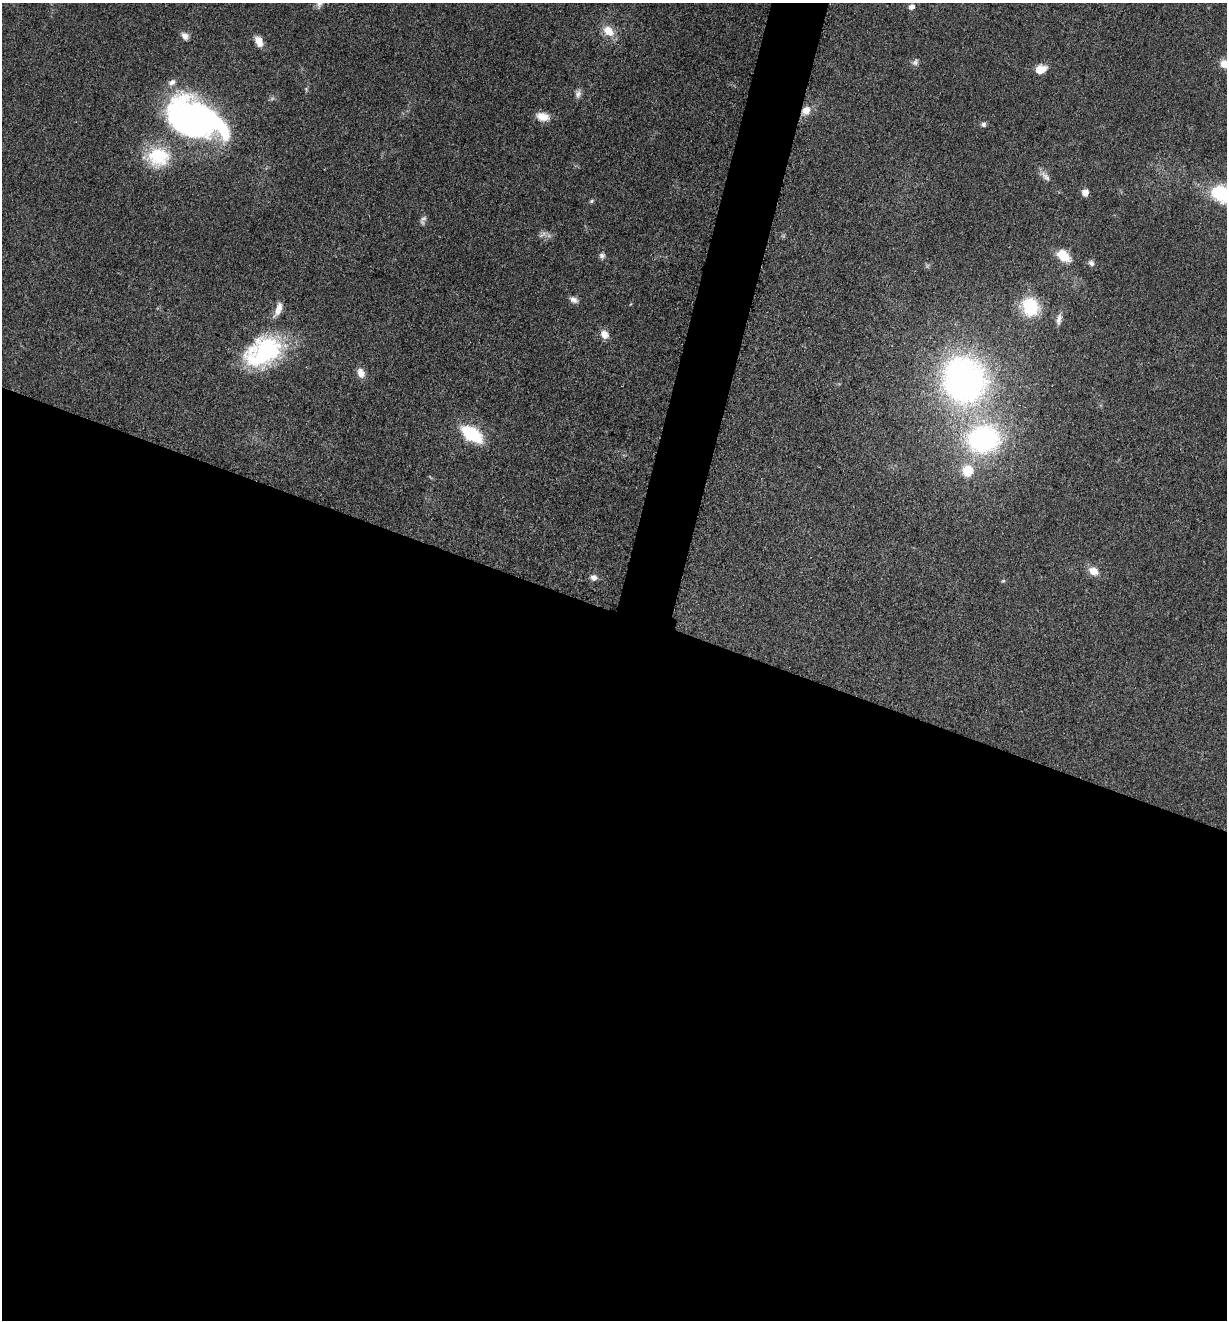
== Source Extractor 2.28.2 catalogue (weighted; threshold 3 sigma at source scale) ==
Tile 14 of 4 x 4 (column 2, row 4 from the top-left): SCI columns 1490-2714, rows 12-1329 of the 5306 x 5294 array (HDU 1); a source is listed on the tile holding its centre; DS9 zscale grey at full resolution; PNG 1229 x 1322 px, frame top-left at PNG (2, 3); no overlay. Shown black and unused: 56% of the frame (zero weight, under 3 of 5 exposures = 1% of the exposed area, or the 3 px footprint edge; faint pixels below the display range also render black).
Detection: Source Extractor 2.28.2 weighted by HDU 2 'WHT'; one run over the whole footprint, this tile lists its part. Background 0.0505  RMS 0.0057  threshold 0.0256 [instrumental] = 3 sigma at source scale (4.5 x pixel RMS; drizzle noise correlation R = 1.50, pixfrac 1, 0.05/0.05 arcsec/px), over >= 5 px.
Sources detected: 41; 1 too faint to see at this stretch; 3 inside a brighter object's white glare — not listed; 1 inside a brighter listed object's ellipse — not listed separately; the other 36 listed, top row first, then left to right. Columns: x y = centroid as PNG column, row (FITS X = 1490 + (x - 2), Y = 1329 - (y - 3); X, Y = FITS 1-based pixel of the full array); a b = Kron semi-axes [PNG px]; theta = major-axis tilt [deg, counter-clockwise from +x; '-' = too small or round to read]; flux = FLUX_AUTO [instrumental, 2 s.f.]
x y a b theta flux
912 7 7 6 - 2.3
608 31 17 12 -42 8.9
185 36 10 7 -58 3
259 41 11 7 -65 6.4
915 62 8 8 - 2
1224 64 9 8 - 6.4
1041 69 13 9 20 7.4
578 94 12 7 80 2.5
806 110 10 8 52 5.8
543 117 14 9 -11 7.9
192 122 58 43 -51 170
983 124 7 6 - 1.6
158 157 29 24 -3 31
1045 176 19 7 -49 3.6
1085 193 7 6 - 4.4
1223 195 36 21 -22 37
591 201 7 5 28 0.97
423 220 13 7 73 2.1
543 234 15 5 29 2.2
1063 255 16 10 -42 12
602 256 7 7 - 1.8
1091 263 9 7 -52 2
574 300 11 7 -25 2.9
1030 307 16 14 -67 34
278 309 19 7 67 5.7
1059 319 14 6 80 3.1
604 334 11 9 -58 4.9
264 351 47 31 30 68
361 373 12 9 -71 4.8
964 379 42 36 -56 240
471 434 17 10 -34 42
983 439 32 26 10 110
967 471 12 11 - 15
1093 571 13 9 -27 5.7
594 577 8 7 - 2.9
1003 581 6 4 1 0.73
Overlapping masked pixels (flux is a lower limit): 1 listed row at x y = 806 110
Isophote crosses this tile's border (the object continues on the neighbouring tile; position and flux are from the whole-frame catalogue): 2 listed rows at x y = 1224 64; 1223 195